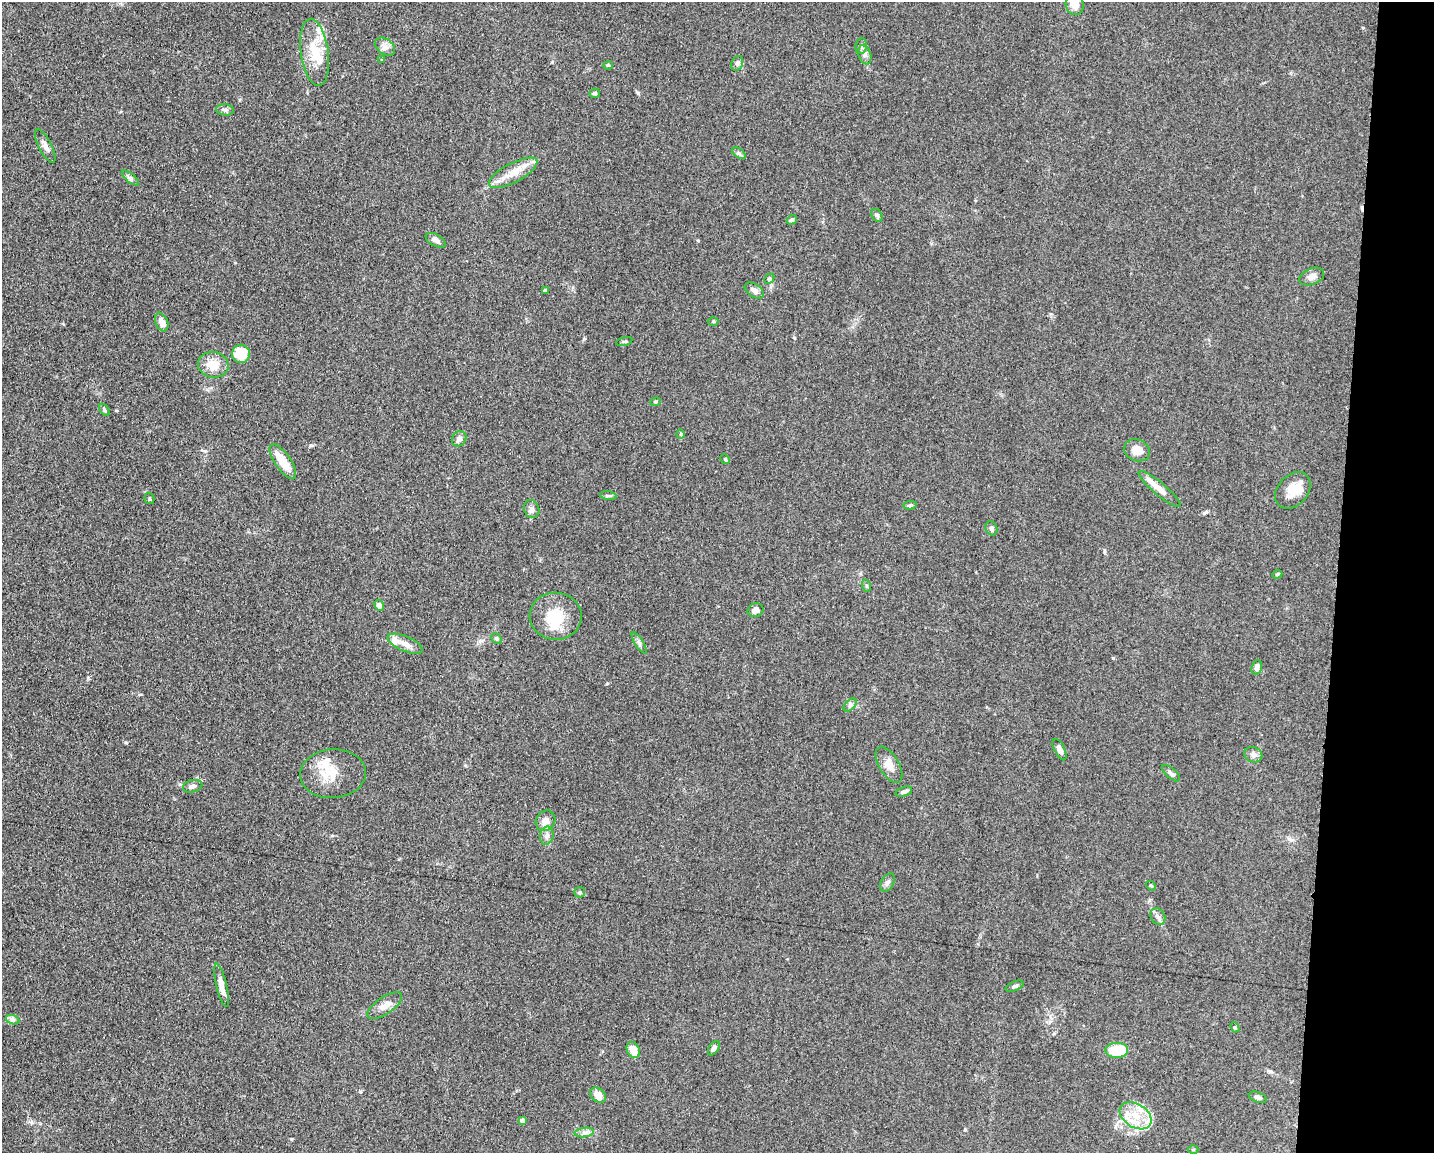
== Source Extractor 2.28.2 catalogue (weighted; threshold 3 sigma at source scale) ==
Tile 6 of 3 x 4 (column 3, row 2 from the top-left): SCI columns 3091-4522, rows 2310-3460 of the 4639 x 4618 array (HDU 1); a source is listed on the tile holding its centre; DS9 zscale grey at full resolution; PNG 1436 x 1155 px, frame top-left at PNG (2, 2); each listed source drawn as its Kron ellipse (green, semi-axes under 4 px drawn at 4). Shown black and unused: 7% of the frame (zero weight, under 3 of 5 exposures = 1% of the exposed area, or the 3 px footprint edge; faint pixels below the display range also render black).
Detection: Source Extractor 2.28.2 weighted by HDU 2 'WHT'; one run over the whole footprint, this tile lists its part. Background 0.0763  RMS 0.0066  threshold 0.0295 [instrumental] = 3 sigma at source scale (4.5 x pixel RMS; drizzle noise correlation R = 1.50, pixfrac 1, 0.05/0.05 arcsec/px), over >= 5 px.
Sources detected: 85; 2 inside a brighter object's white glare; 1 cosmic-ray / hot-pixel residue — neither listed nor drawn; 5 inside a brighter listed object's ellipse — not listed separately; the other 77 listed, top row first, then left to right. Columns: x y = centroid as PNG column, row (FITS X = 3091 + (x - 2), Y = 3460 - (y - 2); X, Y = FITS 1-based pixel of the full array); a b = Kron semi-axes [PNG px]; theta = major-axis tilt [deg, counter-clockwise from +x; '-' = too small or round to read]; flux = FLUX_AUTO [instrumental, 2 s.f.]
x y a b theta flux
1075 4 10 9 - 7
861 46 8 5 81 2
385 47 11 7 -37 3.3
315 52 34 14 -82 18
865 55 10 6 -72 2.5
382 60 4 4 - 0.54
737 63 7 5 68 1.4
608 65 4 4 - 0.79
595 93 5 4 - 1.1
225 110 9 5 -7 1.8
45 146 18 6 -63 3.7
739 153 8 4 -36 1.2
513 173 27 9 27 10
131 178 10 3 -40 1.5
877 215 7 5 -62 1.4
792 220 5 4 - 1.2
436 240 11 6 -28 2.7
1312 276 13 8 22 4
769 279 6 4 45 0.97
545 291 4 4 - 1.1
754 291 11 6 -35 3.5
162 322 10 6 -68 4.2
713 322 5 3 - 0.72
624 341 8 3 13 0.87
241 354 9 9 - 19
213 365 15 13 -10 10
656 402 5 4 - 0.82
104 410 7 4 -54 1.2
681 434 4 4 - 0.74
459 439 8 6 54 3
1137 450 13 10 -24 6.7
725 459 5 4 - 0.74
283 462 20 8 -55 13
1160 489 27 6 -40 6.7
1293 490 21 15 48 12
608 496 8 4 -7 1.1
149 499 5 5 - 0.96
910 505 7 4 8 1
532 509 9 7 -71 2.5
991 528 7 5 -68 1.8
1277 574 5 4 - 0.82
867 586 6 4 -71 0.86
379 605 5 4 - 2.9
756 610 8 6 23 3.7
556 616 26 23 -2 22
496 639 6 4 -48 0.96
639 643 12 3 -58 1.6
405 644 19 7 -23 5.8
1257 667 7 5 75 3
850 705 8 4 46 1.5
1060 750 12 5 -63 3
1253 755 9 7 -19 2.8
889 765 20 10 -60 5.9
1171 773 11 5 -41 2
333 774 33 24 4 19
193 786 10 6 13 2.1
904 792 8 4 17 1.8
546 821 11 9 53 4.9
547 836 9 6 78 2.8
887 883 10 6 59 2.2
1151 886 5 4 - 0.78
580 892 5 5 - 0.99
1158 917 9 7 -58 2.5
222 985 22 5 -76 6
1015 986 9 4 22 1.5
385 1006 20 8 35 5.4
13 1020 7 4 -19 1.5
1235 1027 5 4 - 0.97
714 1048 8 4 56 1.8
633 1050 8 6 -64 8.6
1117 1050 11 7 1 22
598 1095 9 6 -43 6.5
1258 1097 9 5 -19 2
1136 1116 17 11 -33 13
522 1121 4 4 - 3.3
584 1132 9 4 8 2.1
1193 1150 5 3 - 0.69
Isophote crosses this tile's border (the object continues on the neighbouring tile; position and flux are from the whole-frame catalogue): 1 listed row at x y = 1075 4
Unlisted compact peaks at least as high as the median listed source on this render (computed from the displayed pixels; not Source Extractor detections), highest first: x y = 1113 658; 1204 513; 638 93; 126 743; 31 1122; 311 445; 291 1139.